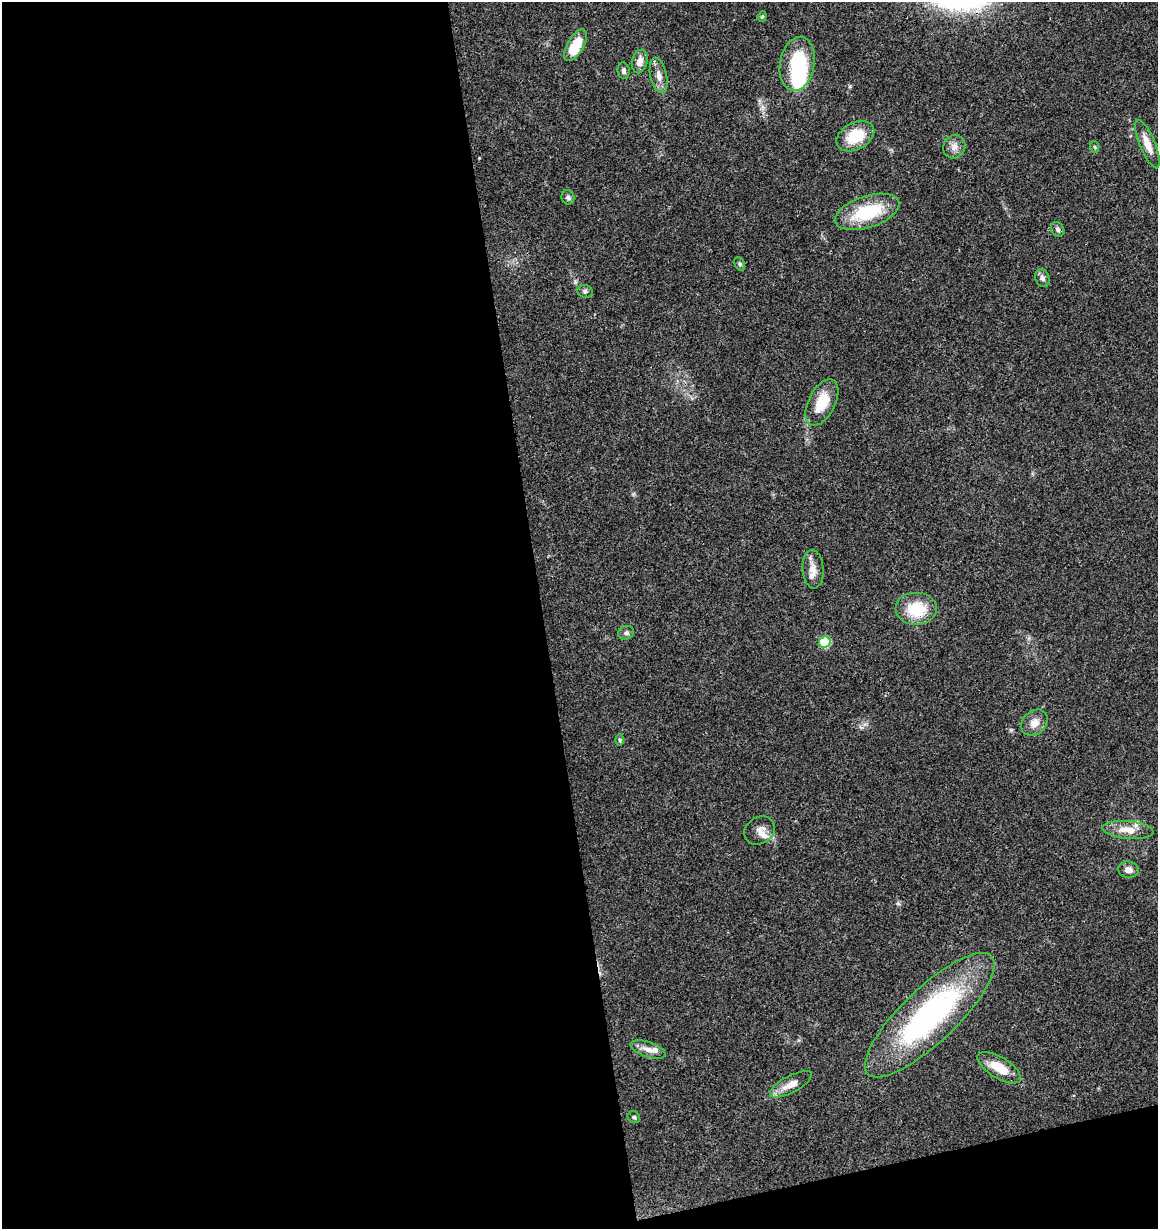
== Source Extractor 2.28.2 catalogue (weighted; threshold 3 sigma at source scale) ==
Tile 13 of 4 x 4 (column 1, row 4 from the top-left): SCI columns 44-1199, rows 64-1290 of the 4760 x 5028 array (HDU 1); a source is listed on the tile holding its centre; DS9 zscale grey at full resolution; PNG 1160 x 1231 px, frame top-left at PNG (2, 2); each listed source drawn as its Kron ellipse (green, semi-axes under 4 px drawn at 4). Shown black and unused: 49% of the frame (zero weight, under 3 of 4 exposures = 5% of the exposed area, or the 3 px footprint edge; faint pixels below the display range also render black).
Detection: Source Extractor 2.28.2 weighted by HDU 2 'WHT'; one run over the whole footprint, this tile lists its part. Background 0.043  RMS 0.0036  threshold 0.016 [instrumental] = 3 sigma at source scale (4.5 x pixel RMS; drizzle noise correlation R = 1.50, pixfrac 1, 0.0396/0.0396 arcsec/px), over >= 5 px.
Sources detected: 35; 1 inside a brighter object's white glare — neither listed nor drawn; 3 inside a brighter listed object's ellipse — not listed separately; the other 31 listed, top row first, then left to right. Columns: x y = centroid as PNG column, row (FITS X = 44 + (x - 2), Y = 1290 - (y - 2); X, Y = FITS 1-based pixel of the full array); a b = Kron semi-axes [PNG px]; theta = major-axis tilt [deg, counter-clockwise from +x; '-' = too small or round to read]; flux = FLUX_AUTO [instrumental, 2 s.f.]
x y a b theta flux
762 16 5 4 - 0.49
576 45 17 8 60 9.9
640 61 12 7 77 2.9
797 64 27 17 79 21
624 71 8 6 -82 1.1
659 76 18 8 -77 2.7
855 136 20 13 28 10
1147 144 26 7 -67 4.9
954 147 12 11 - 2.5
1095 147 6 3 -70 0.4
568 197 7 6 - 0.83
867 212 33 16 18 19
1058 229 8 6 -59 1
740 264 7 5 -62 0.65
1042 278 9 7 -65 1.3
585 291 8 6 -14 1
822 402 25 13 63 9.7
813 569 19 10 -86 3.4
916 609 21 16 0 12
626 633 8 6 24 0.94
825 642 6 5 - 19
1034 723 15 11 45 3.4
620 740 6 4 -89 0.51
759 830 16 13 35 3.3
1128 830 25 9 -5 5.2
1129 870 10 8 -9 2.1
930 1015 85 27 44 77
648 1049 18 7 -19 2.9
999 1068 24 10 -31 7.5
791 1084 23 8 28 4.2
634 1117 6 5 - 0.66